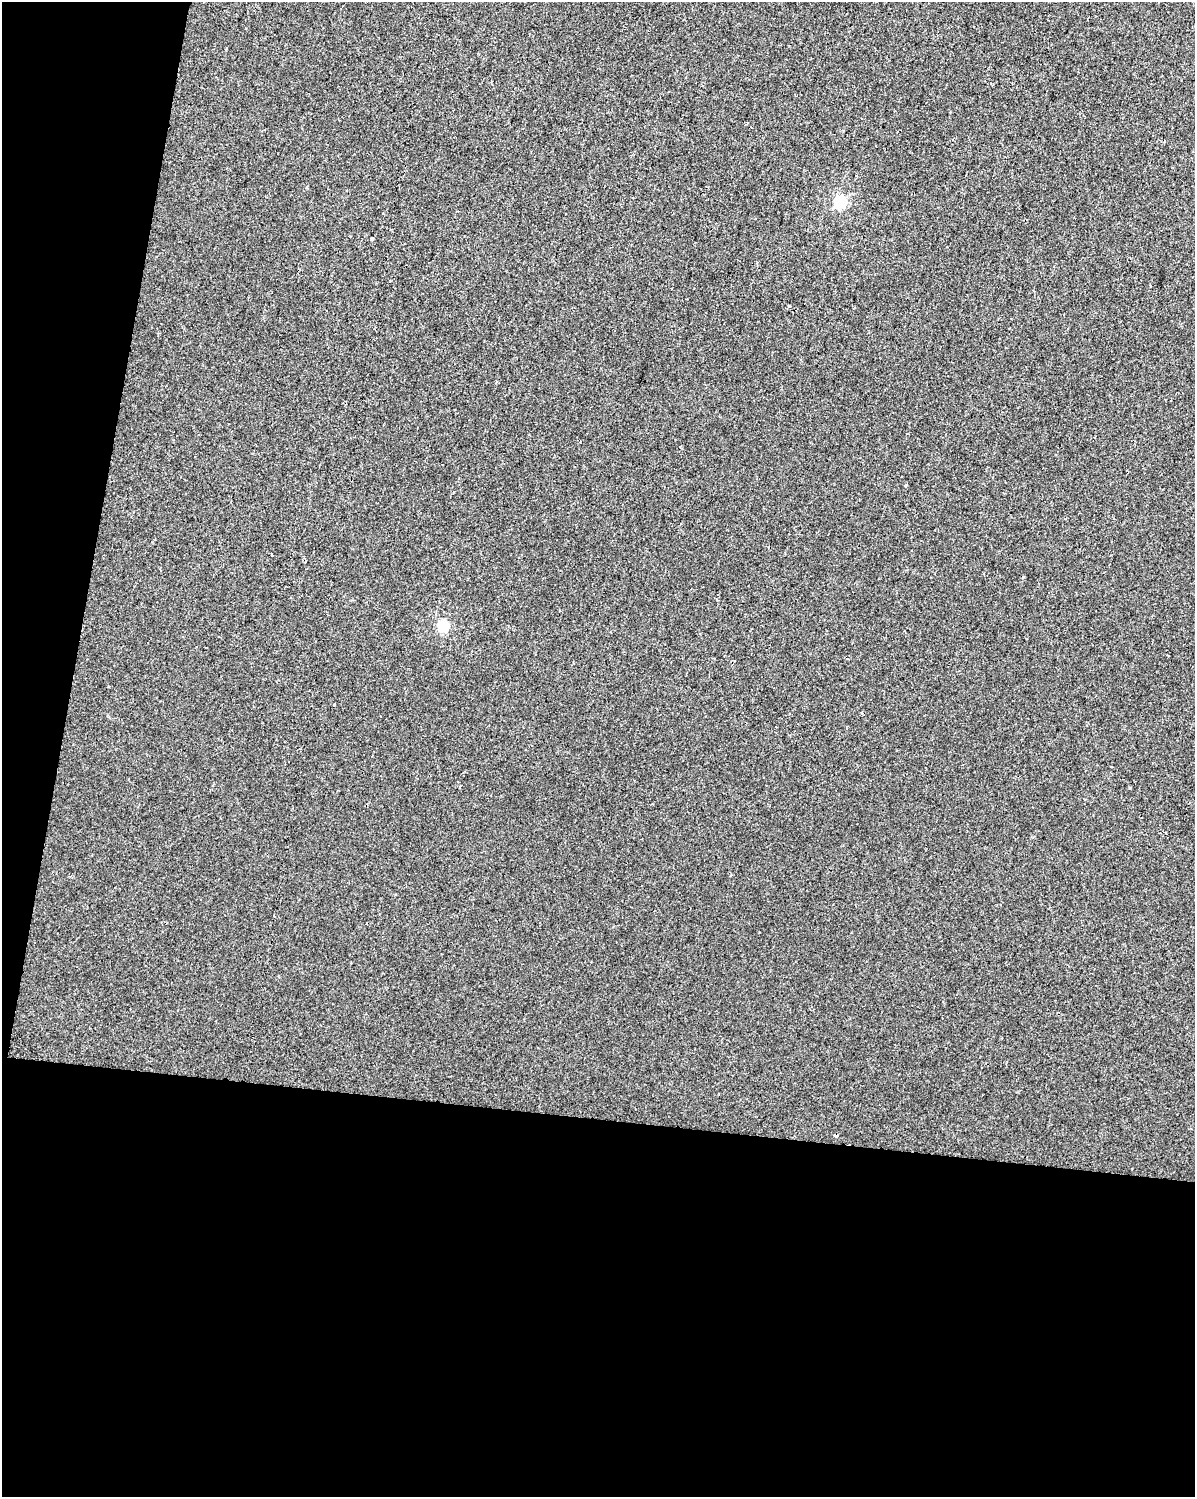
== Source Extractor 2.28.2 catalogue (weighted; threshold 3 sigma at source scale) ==
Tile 9 of 4 x 3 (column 1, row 3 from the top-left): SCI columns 1-1193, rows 226-1720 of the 4778 x 4994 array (HDU 1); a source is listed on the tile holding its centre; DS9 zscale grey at full resolution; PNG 1197 x 1499 px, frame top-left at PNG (2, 2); no overlay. Shown black and unused: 31% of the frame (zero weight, under 2 of 3 exposures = <1% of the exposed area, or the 3 px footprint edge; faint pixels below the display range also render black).
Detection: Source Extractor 2.28.2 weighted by HDU 2 'WHT'; one run over the whole footprint, this tile lists its part. Background -1.15e-04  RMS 0.0042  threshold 0.0191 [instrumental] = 3 sigma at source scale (4.5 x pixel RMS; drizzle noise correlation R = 1.50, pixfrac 1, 0.0396/0.0396 arcsec/px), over >= 5 px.
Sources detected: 6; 1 cosmic-ray / hot-pixel residue — not listed; the other 5 listed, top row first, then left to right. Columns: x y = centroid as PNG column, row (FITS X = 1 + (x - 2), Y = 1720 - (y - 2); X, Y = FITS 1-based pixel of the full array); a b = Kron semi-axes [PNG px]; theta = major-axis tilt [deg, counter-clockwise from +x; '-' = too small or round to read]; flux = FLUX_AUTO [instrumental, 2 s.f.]
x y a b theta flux
840 202 6 5 - 44
372 239 3 3 - 2
906 485 3 3 - 0.84
271 554 3 2 - 0.84
443 626 6 5 - 33